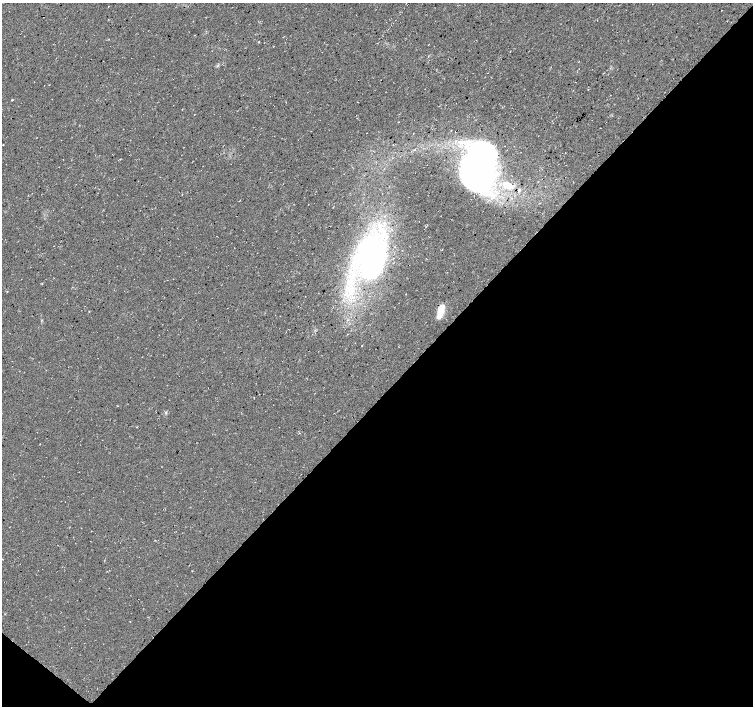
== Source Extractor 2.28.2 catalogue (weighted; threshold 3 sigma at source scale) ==
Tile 15 of 4 x 4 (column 3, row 4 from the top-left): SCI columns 3013-4514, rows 236-1642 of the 6017 x 6031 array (HDU 1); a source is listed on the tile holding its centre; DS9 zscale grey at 2 x 2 block average (1 PNG px = mean of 2 x 2 image px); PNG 755 x 708 px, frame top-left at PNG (2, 3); no overlay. Shown black and unused: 45% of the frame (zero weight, under 3 of 4 exposures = <1% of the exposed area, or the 3 px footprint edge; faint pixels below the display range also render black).
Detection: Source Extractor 2.28.2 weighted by HDU 2 'WHT'; one run over the whole footprint, this tile lists its part. Background 0.0136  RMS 0.0049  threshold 0.0221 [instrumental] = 3 sigma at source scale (4.5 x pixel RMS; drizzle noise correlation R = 1.50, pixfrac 1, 0.0396/0.0396 arcsec/px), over >= 5 px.
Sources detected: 14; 2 inside a brighter listed object's ellipse — not listed separately; the other 12 listed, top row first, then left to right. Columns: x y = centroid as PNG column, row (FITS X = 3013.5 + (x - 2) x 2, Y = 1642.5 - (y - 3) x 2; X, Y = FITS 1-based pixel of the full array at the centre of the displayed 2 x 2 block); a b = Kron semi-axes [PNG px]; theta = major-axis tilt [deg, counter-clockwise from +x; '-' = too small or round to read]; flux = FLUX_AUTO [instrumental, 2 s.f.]
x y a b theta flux
108 6 2 2 - 0.41
12 100 2 2 - 0.93
182 109 2 2 - 0.91
451 130 2 2 - 0.67
478 166 41 26 76 440
507 185 12 8 -29 15
519 190 2 2 - 2.3
371 258 28 19 82 480
440 309 12 8 78 14
362 346 2 2 - 0.54
117 406 2 2 - 0.53
166 413 3 2 - 1
Diffuse or blended objects may show on this block-average render without a row.